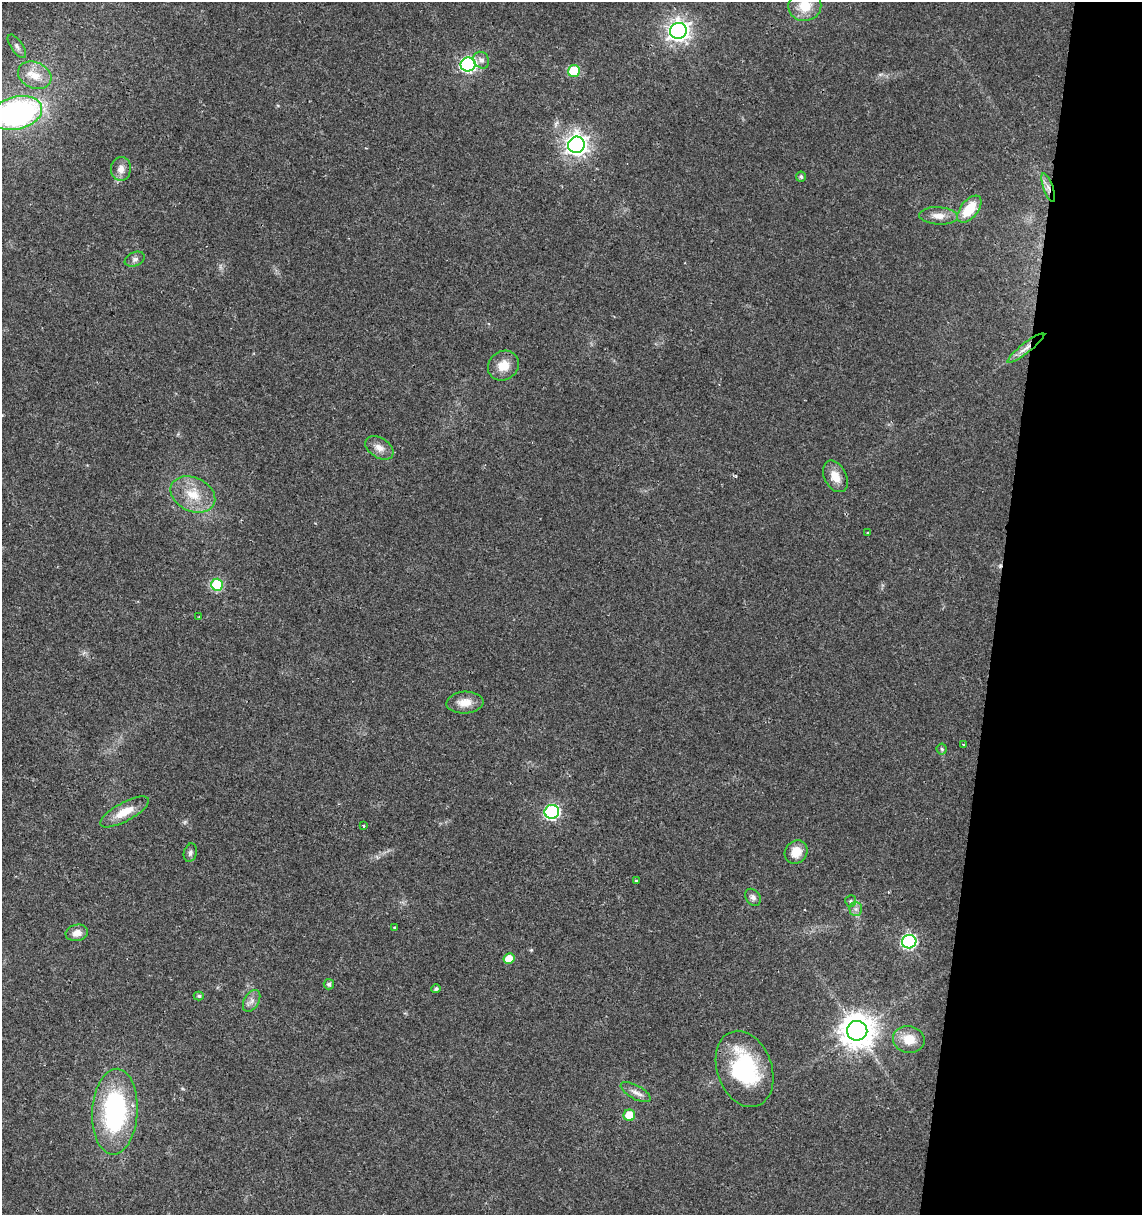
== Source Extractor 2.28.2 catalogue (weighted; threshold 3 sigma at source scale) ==
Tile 8 of 4 x 4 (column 4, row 2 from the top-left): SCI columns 3708-4847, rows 2428-3640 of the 5073 x 4864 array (HDU 1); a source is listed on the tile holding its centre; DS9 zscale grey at full resolution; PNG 1144 x 1217 px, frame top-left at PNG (2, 2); each listed source drawn as its Kron ellipse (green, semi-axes under 4 px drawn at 4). Shown black and unused: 13% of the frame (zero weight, under 2 of 3 exposures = <1% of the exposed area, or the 3 px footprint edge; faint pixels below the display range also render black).
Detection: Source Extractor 2.28.2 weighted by HDU 2 'WHT'; one run over the whole footprint, this tile lists its part. Background 0.0204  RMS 0.0027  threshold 0.0122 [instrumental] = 3 sigma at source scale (4.5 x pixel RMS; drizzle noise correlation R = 1.50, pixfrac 1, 0.0396/0.0396 arcsec/px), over >= 5 px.
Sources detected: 52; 1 too faint to see at this stretch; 2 cosmic-ray / hot-pixel residue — neither listed nor drawn; the other 49 listed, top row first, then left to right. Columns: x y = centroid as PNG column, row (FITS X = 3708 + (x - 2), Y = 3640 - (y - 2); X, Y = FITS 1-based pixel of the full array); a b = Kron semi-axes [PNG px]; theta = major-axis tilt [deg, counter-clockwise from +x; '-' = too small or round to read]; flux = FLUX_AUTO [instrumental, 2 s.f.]
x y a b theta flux
805 6 16 15 - 5.8
678 31 8 8 - 170
17 46 14 6 -55 1.1
481 60 9 7 -55 1.1
468 64 7 7 - 58
574 71 6 6 - 11
35 75 17 13 -25 4.4
17 113 26 16 14 72
576 145 8 8 - 180
121 169 12 10 88 2.1
801 177 5 5 - 0.54
1048 187 15 4 -71 1.6
969 209 16 8 51 7.8
938 216 19 8 -3 2.8
135 259 10 7 23 1
1026 348 23 5 38 2.2
503 366 16 14 36 4
379 448 15 10 -32 2.2
835 476 17 11 -63 3.6
193 494 23 17 -26 7.2
868 533 3 2 - 0.29
217 585 6 6 - 21
199 616 3 2 - 0.21
465 703 18 11 4 3.5
964 744 3 2 - 0.37
942 749 5 5 - 0.42
124 812 27 9 29 5.3
552 812 7 7 - 50
363 826 3 3 - 0.82
796 852 12 11 - 4.1
190 853 9 6 74 0.85
636 881 3 3 - 0.5
753 897 9 7 -54 1.1
851 901 6 5 - 0.52
856 909 6 6 - 0.93
395 928 4 3 - 2
77 933 11 8 11 2.2
909 942 7 6 - 47
509 959 5 5 - 4.6
329 984 5 5 - 0.79
436 989 4 4 - 0.64
199 996 5 4 - 0.44
252 1001 12 7 59 1.3
857 1031 10 10 - 500
909 1039 16 13 -11 4.3
744 1069 39 27 -70 27
636 1092 16 6 -29 1.7
115 1112 43 23 87 40
629 1115 6 6 - 6
Overlapping masked pixels (flux is a lower limit): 2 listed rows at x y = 1048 187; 1026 348
Isophote crosses this tile's border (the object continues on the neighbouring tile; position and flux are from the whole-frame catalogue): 2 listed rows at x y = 805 6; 17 113